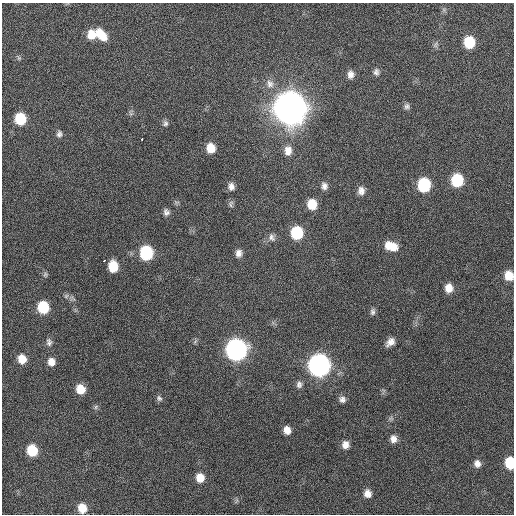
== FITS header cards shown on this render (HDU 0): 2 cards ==
NAXIS1  =                  512 / Axis length
NAXIS2  =                  512 / Axis length

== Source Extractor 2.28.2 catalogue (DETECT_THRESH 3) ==
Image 512 x 512 px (HDU 0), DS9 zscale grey, 1 PNG px = 1 image px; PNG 516 x 516 px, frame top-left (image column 1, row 512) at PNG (2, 3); no overlay
Background 134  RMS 12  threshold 34.6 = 3 sigma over >= 5 px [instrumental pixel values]
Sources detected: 61; all 61 listed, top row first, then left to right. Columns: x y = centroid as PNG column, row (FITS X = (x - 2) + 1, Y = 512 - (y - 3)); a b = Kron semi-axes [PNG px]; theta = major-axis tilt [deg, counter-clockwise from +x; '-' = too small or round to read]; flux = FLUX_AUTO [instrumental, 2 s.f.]
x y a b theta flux
444 10 7 4 -72 1.4e+03
101 34 17 9 -47 1.3e+04
91 35 10 9 - 1.1e+04
469 42 9 8 - 2.8e+04
435 45 9 6 51 2.1e+03
19 58 6 5 - 1.4e+03
376 72 9 7 -85 2.8e+03
350 74 10 7 88 4.4e+03
270 84 13 10 -77 6.2e+03
407 106 8 7 - 2.4e+03
290 108 12 11 - 3.1e+06
20 119 9 8 - 2.9e+04
165 123 8 7 - 2.2e+03
59 134 9 7 88 2.6e+03
142 139 3 3 - 8.2e+03
211 148 9 8 - 1.1e+04
288 151 12 9 89 6.6e+03
457 180 10 9 - 4.0e+04
424 185 10 8 -89 5.6e+04
231 186 9 7 -81 3.9e+03
324 186 10 8 -78 3.6e+03
361 191 10 8 89 4.6e+03
177 202 7 4 18 1.3e+03
231 204 10 6 85 2.0e+03
312 204 10 8 -82 1.5e+04
166 212 8 7 - 2.9e+03
297 233 10 9 - 4.1e+04
272 237 11 9 -65 3.9e+03
391 246 15 9 -16 1.3e+04
146 253 10 8 -83 6.2e+04
239 253 9 7 79 4.3e+03
104 261 4 3 - 3.3e+03
113 266 9 7 -83 1.8e+04
45 274 7 5 89 1.5e+03
509 276 9 8 - 1.2e+04
449 288 9 8 - 8.1e+03
66 296 7 5 45 1.6e+03
43 307 9 8 - 3.3e+04
373 312 9 6 -89 2.3e+03
195 341 8 3 45 1.2e+03
49 342 11 8 -85 2.9e+03
390 342 10 7 42 5.5e+03
236 350 11 10 - 4.8e+05
22 359 9 8 - 1.1e+04
51 362 9 8 - 5.9e+03
319 365 11 10 - 5.5e+05
299 384 9 8 - 3.1e+03
80 389 9 8 - 1.2e+04
159 398 9 7 -51 2.1e+03
342 399 9 8 - 3.2e+03
96 407 7 5 61 1.5e+03
287 430 8 7 - 6.4e+03
393 439 9 8 - 4.8e+03
345 445 9 8 - 5.7e+03
32 450 9 8 - 2.6e+04
510 463 9 7 -87 2.8e+04
477 464 8 7 - 4.3e+03
200 478 9 8 - 1.0e+04
367 493 9 8 - 5.8e+03
236 501 7 4 71 1.1e+03
82 508 9 8 - 1.2e+04
At the frame edge (FLAGS 8, measured only in part): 2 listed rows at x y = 509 276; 510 463